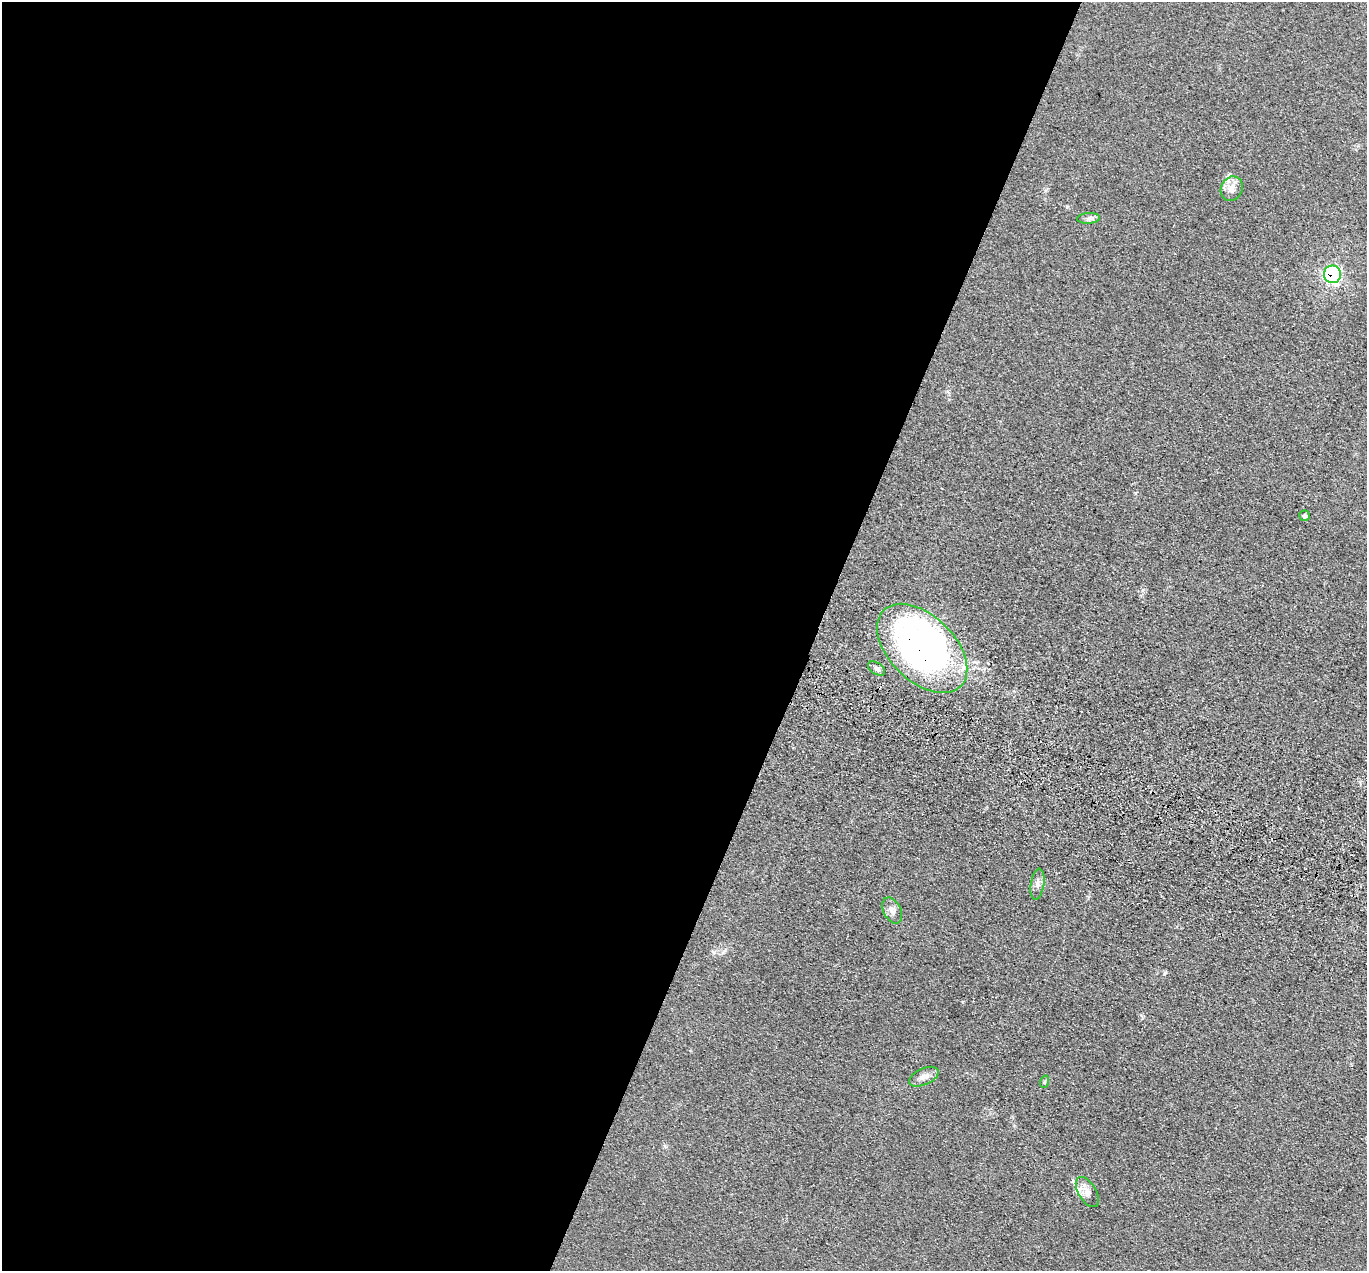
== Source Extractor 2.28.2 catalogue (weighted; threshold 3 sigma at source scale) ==
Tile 5 of 4 x 4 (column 1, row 2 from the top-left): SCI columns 28-1392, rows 2878-4146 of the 5516 x 5626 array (HDU 1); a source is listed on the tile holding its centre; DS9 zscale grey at full resolution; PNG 1369 x 1273 px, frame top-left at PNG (2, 2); each listed source drawn as its Kron ellipse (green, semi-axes under 4 px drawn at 4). Shown black and unused: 60% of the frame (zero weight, under 3 of 5 exposures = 4% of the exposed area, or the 3 px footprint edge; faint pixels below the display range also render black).
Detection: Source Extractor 2.28.2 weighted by HDU 2 'WHT'; one run over the whole footprint, this tile lists its part. Background 0.0393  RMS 0.0042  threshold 0.0189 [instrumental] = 3 sigma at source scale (4.5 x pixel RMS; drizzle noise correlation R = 1.50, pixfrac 1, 0.05/0.05 arcsec/px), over >= 5 px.
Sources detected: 12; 1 inside a brighter listed object's ellipse — not listed separately; the other 11 listed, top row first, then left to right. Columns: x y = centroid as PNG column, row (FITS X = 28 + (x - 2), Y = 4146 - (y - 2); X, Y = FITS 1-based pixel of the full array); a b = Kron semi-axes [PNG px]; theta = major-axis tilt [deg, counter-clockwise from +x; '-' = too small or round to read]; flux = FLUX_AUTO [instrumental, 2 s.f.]
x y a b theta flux
1232 189 12 10 63 3.8
1088 218 11 5 4 1.4
1332 274 9 8 - 52
1305 516 5 5 - 0.67
922 648 54 33 -44 210
877 669 9 5 -33 1.5
1037 884 15 6 81 2.2
892 910 14 8 -63 2.5
924 1077 16 8 25 3.3
1044 1082 6 4 71 0.64
1087 1192 17 9 -58 3.2
Overlapping masked pixels (flux is a lower limit): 2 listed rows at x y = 1332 274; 922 648
Unlisted compact peaks at least as high as the median listed source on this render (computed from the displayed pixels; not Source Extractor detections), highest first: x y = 1164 974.